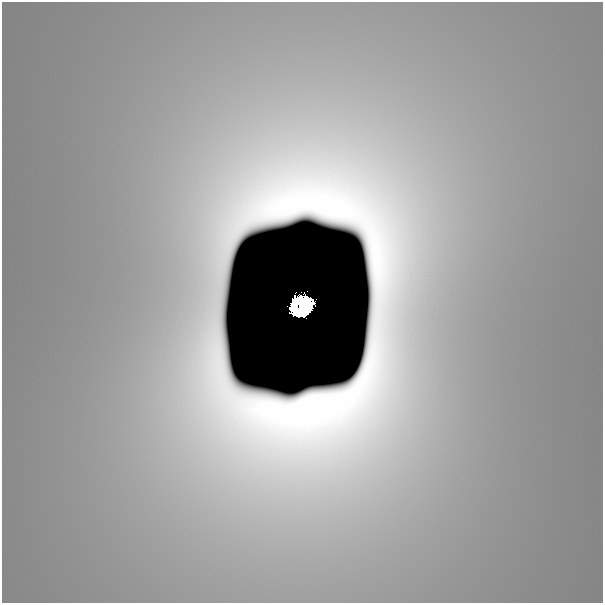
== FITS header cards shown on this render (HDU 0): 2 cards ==
NAXIS1  =                  601
NAXIS2  =                  601

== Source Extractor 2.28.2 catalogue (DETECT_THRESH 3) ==
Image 601 x 601 px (HDU 0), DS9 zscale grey, 1 PNG px = 1 image px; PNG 605 x 605 px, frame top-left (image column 1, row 601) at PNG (2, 2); no overlay
Background 6.87e-09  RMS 7.3e-10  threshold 2.20e-09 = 3 sigma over >= 5 px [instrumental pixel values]
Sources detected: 3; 2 with non-positive FLUX_AUTO (blend fragments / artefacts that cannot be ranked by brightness) are not listed; the other 1 listed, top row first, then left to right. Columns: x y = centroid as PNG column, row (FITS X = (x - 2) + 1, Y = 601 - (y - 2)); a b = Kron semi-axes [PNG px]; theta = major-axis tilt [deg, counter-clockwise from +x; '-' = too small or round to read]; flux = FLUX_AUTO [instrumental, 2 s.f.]
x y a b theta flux
302 306 21 18 20 4.9
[2 non-positive-flux detections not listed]